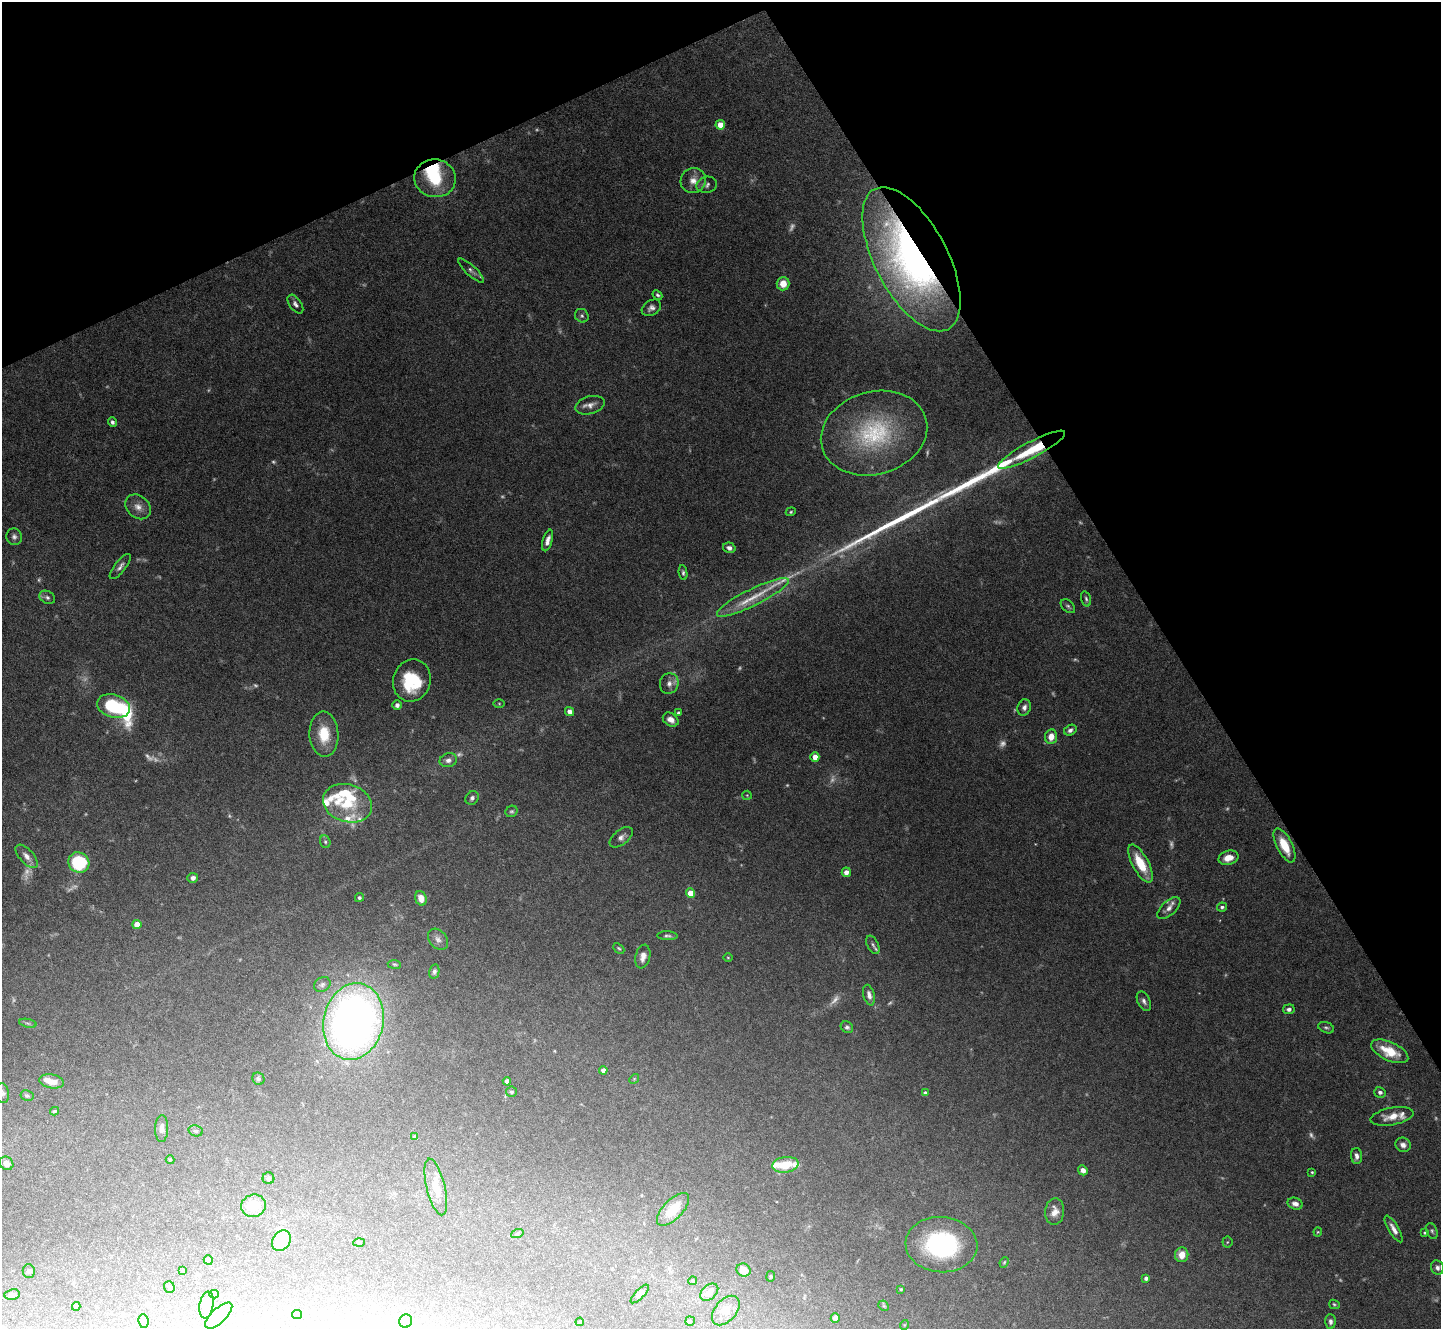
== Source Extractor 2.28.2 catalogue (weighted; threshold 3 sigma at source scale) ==
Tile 3 of 4 x 4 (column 3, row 1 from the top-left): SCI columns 2880-4318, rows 4133-5459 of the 5758 x 5748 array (HDU 1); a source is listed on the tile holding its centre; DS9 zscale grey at full resolution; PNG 1443 x 1331 px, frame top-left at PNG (2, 2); each listed source drawn as its Kron ellipse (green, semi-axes under 4 px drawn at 4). Shown black and unused: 26% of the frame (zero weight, under 5 of 10 exposures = <1% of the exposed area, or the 3 px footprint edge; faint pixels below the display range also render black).
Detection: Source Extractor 2.28.2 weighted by HDU 2 'WHT'; one run over the whole footprint, this tile lists its part. Background 0.0974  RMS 0.0027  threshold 0.0112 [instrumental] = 3 sigma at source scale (4.09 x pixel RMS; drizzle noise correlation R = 1.36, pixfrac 0.8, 0.05/0.05 arcsec/px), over >= 5 px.
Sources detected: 197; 33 too faint to see at this stretch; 3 inside a brighter object's white glare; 3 long thin detections or spike segments (spike, bleed or trail) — neither listed nor drawn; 15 inside a brighter listed object's ellipse — not listed separately; the other 143 listed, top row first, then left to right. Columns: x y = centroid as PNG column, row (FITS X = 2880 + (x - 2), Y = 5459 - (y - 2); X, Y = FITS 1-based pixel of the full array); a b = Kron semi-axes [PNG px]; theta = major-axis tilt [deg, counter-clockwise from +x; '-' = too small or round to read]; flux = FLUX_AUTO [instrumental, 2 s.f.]
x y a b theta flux
720 125 5 5 - 3.1
435 178 21 19 -9 11
693 180 13 12 - 2.4
707 185 10 8 13 0.92
911 259 79 36 -62 110
471 271 16 5 -43 0.94
783 284 7 6 - 2.9
657 295 5 4 - 0.42
295 304 11 6 -55 0.92
651 308 10 7 32 1.1
582 316 7 6 - 0.61
590 405 15 8 15 1.7
112 422 5 4 - 0.7
874 433 54 41 16 28
1032 450 38 8 28 12
138 507 14 11 -39 2.2
791 512 5 4 - 0.3
14 537 8 7 - 0.87
548 540 11 5 73 1.5
729 548 6 5 - 0.92
120 566 15 5 52 1.1
683 573 7 4 -82 0.51
47 597 8 6 -31 0.77
753 597 40 8 26 6.3
1086 599 8 4 -74 0.52
1068 606 8 5 -42 0.56
412 680 21 18 71 13
669 684 10 9 - 1.5
499 703 5 3 - 0.23
397 705 5 4 - 0.98
114 706 17 11 -17 18
1024 707 8 6 71 0.99
570 711 5 4 - 1.6
679 713 4 3 - 0.57
671 720 8 6 -33 1.5
1070 730 6 5 - 0.85
324 734 22 14 -87 7.1
1051 737 7 6 - 2.5
815 757 4 4 - 2.4
448 760 9 7 13 1.1
747 795 5 4 - 0.25
472 798 7 6 - 0.8
347 803 25 18 -17 10
512 811 6 5 - 0.46
621 837 13 7 38 1.3
325 842 6 5 - 0.47
1284 845 18 7 -63 6.1
27 856 14 7 -48 1.7
1228 858 10 7 15 2.8
79 862 11 10 - 16
1140 863 21 8 -62 7.2
846 872 5 4 - 1.5
193 878 5 5 - 0.95
690 893 5 4 - 3.2
359 898 4 4 - 0.49
421 898 7 5 -71 2.6
1222 907 5 4 - 0.56
1169 908 14 7 42 1.4
137 924 4 4 - 2.8
667 936 10 4 -2 0.61
438 939 12 8 -50 1.2
873 945 10 5 -64 0.75
619 948 6 4 -44 0.35
643 957 12 7 78 1.6
728 957 5 3 - 0.22
394 964 7 4 -7 0.35
434 972 7 5 78 0.63
322 984 9 7 31 0.86
869 995 10 5 -77 1.3
1144 1001 10 6 -64 0.96
1289 1009 6 5 - 0.81
353 1022 39 30 78 170
28 1023 9 3 -13 0.41
847 1027 6 5 - 0.58
1326 1028 8 5 -20 0.57
1390 1051 20 9 -25 6.6
603 1070 4 4 - 1.3
258 1079 6 5 - 0.56
634 1079 5 4 - 0.27
52 1081 12 7 -11 2.4
507 1081 4 4 - 1.5
511 1092 5 5 - 0.5
1380 1092 6 5 - 0.82
2 1093 10 6 -82 0.8
925 1093 4 4 - 0.84
27 1096 6 5 - 0.49
55 1111 4 3 - 0.33
1392 1116 21 8 11 3.5
162 1128 13 6 88 1.2
196 1131 7 5 -13 0.49
415 1137 4 4 - 0.87
1403 1145 8 7 - 1.4
1356 1156 8 5 -85 1
170 1160 4 4 - 0.25
6 1163 7 6 - 1.7
785 1165 13 8 8 5.9
1083 1170 5 4 - 1.2
1312 1172 4 4 - 0.29
268 1178 6 6 - 0.47
436 1187 29 9 -76 3.5
1295 1204 8 5 -19 1.3
253 1206 12 11 - 6.1
673 1209 21 9 46 6.5
1055 1211 13 9 84 2.1
1394 1229 15 5 -59 1.5
1432 1231 8 5 -67 0.51
1318 1232 4 4 - 0.26
1424 1233 4 3 - 0.27
517 1234 6 4 20 0.32
281 1241 11 8 58 12
359 1242 5 3 - 0.27
1227 1242 5 5 - 0.3
941 1245 36 27 -4 34
1182 1255 7 6 - 3
208 1260 5 4 - 1.8
1004 1262 5 4 - 0.31
1437 1268 7 6 - 0.92
183 1270 3 2 - 0.24
743 1270 7 6 - 3
29 1271 7 6 - 0.69
771 1276 5 4 - 0.28
1146 1278 4 3 - 0.67
693 1281 4 4 - 0.29
169 1287 6 5 - 0.42
901 1289 4 4 - 0.28
709 1292 10 7 41 2
12 1294 8 5 7 0.9
214 1294 5 4 - 0.34
640 1294 12 4 46 0.82
1334 1304 5 4 - 0.36
206 1305 13 7 79 3.2
76 1306 4 4 - 0.29
884 1306 6 4 -44 0.37
726 1311 17 10 50 2.4
297 1315 5 4 - 0.3
219 1316 17 7 43 4.1
835 1318 5 4 - 1.6
143 1321 7 5 -82 0.8
406 1321 7 6 - 1.6
690 1321 4 4 - 0.34
580 1322 4 3 - 0.28
1330 1322 7 5 -88 0.8
904 1325 5 3 - 0.2
Overlapping masked pixels (flux is a lower limit): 2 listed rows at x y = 911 259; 1032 450
Isophote crosses this tile's border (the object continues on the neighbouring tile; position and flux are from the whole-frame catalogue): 1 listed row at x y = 2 1093